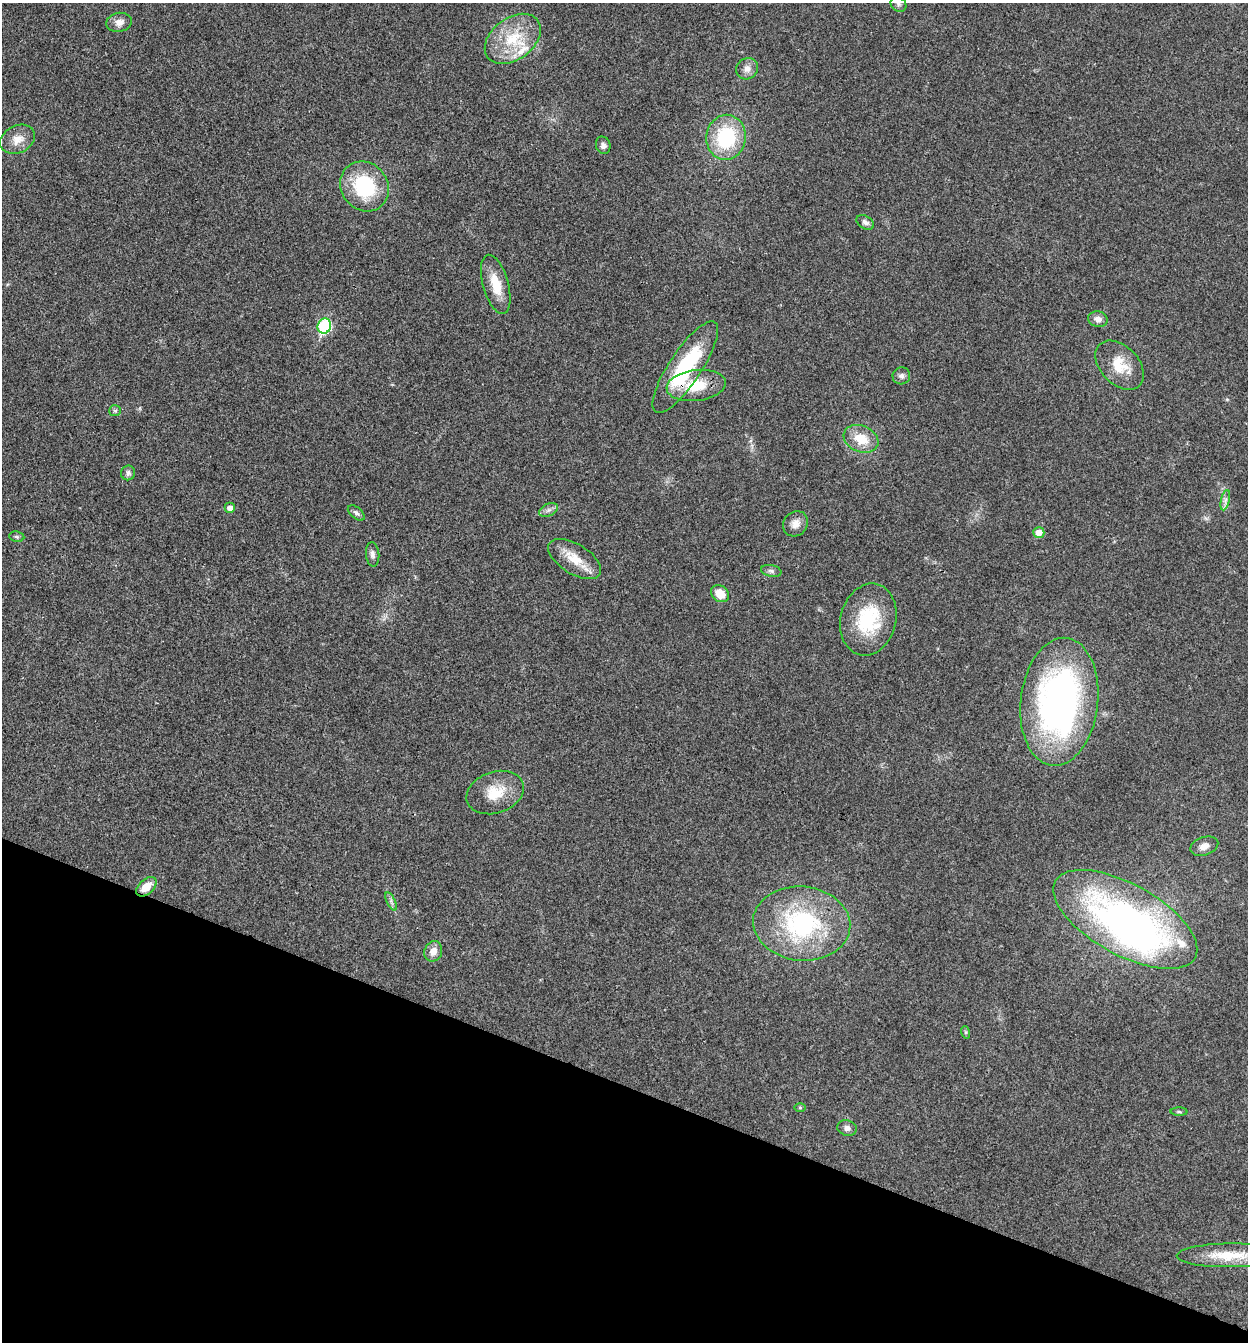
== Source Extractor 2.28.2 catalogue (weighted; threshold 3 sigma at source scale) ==
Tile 15 of 4 x 4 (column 3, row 4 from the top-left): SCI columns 2756-4001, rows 3-1342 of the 5381 x 5366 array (HDU 1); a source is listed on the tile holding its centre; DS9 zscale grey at full resolution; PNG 1250 x 1344 px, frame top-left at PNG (2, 3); each listed source drawn as its Kron ellipse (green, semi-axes under 4 px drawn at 4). Shown black and unused: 19% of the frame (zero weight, under 3 of 4 exposures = <1% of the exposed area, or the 3 px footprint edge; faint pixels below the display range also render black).
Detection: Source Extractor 2.28.2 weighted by HDU 2 'WHT'; one run over the whole footprint, this tile lists its part. Background 0.025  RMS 0.0045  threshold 0.0202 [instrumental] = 3 sigma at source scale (4.5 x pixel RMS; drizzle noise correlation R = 1.50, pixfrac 1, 0.05/0.05 arcsec/px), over >= 5 px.
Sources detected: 47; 1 inside a brighter object's white glare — neither listed nor drawn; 2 inside a brighter listed object's ellipse — not listed separately; the other 44 listed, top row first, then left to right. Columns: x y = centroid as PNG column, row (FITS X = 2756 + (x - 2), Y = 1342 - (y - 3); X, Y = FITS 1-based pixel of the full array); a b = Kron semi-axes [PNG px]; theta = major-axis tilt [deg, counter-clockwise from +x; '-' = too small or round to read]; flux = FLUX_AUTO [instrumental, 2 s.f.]
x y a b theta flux
898 4 8 7 - 1.4
119 22 13 9 9 3.1
513 39 31 21 37 20
747 69 11 10 - 3
726 137 22 19 83 32
18 139 18 13 27 6
603 145 9 7 -74 1.8
364 186 26 23 -51 31
865 222 9 6 -31 1.7
496 284 30 12 -74 11
1098 319 10 7 -12 2.8
324 326 7 6 - 45
1120 365 29 19 -46 12
685 367 54 16 56 38
901 376 9 8 - 1.7
696 385 30 15 7 14
115 411 6 5 - 0.8
861 439 18 13 -22 10
128 473 7 7 - 1.4
1225 500 10 4 77 1.6
230 508 5 5 - 2.5
549 510 10 6 27 1.6
356 513 10 5 -39 1.4
795 524 13 11 47 3.6
1039 533 5 5 - 4.2
17 537 8 5 -8 0.93
373 554 12 6 -84 1.8
575 559 30 15 -32 10
771 571 10 6 -11 1.3
720 594 9 8 - 7.3
868 620 36 27 75 29
1059 702 64 38 83 160
495 793 29 20 19 13
1204 846 14 9 17 3.4
146 887 12 7 41 6.4
391 901 10 4 -65 1.4
1125 919 80 35 -29 190
802 924 49 37 -6 60
433 951 10 9 - 4
965 1032 6 4 -71 0.61
800 1107 6 4 0 0.52
1179 1112 8 3 -1 0.73
847 1128 10 7 -14 2
1230 1255 53 12 1 15
Overlapping masked pixels (flux is a lower limit): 2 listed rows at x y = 685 367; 146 887
Isophote crosses this tile's border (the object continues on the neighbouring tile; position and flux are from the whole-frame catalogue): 1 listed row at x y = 1230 1255